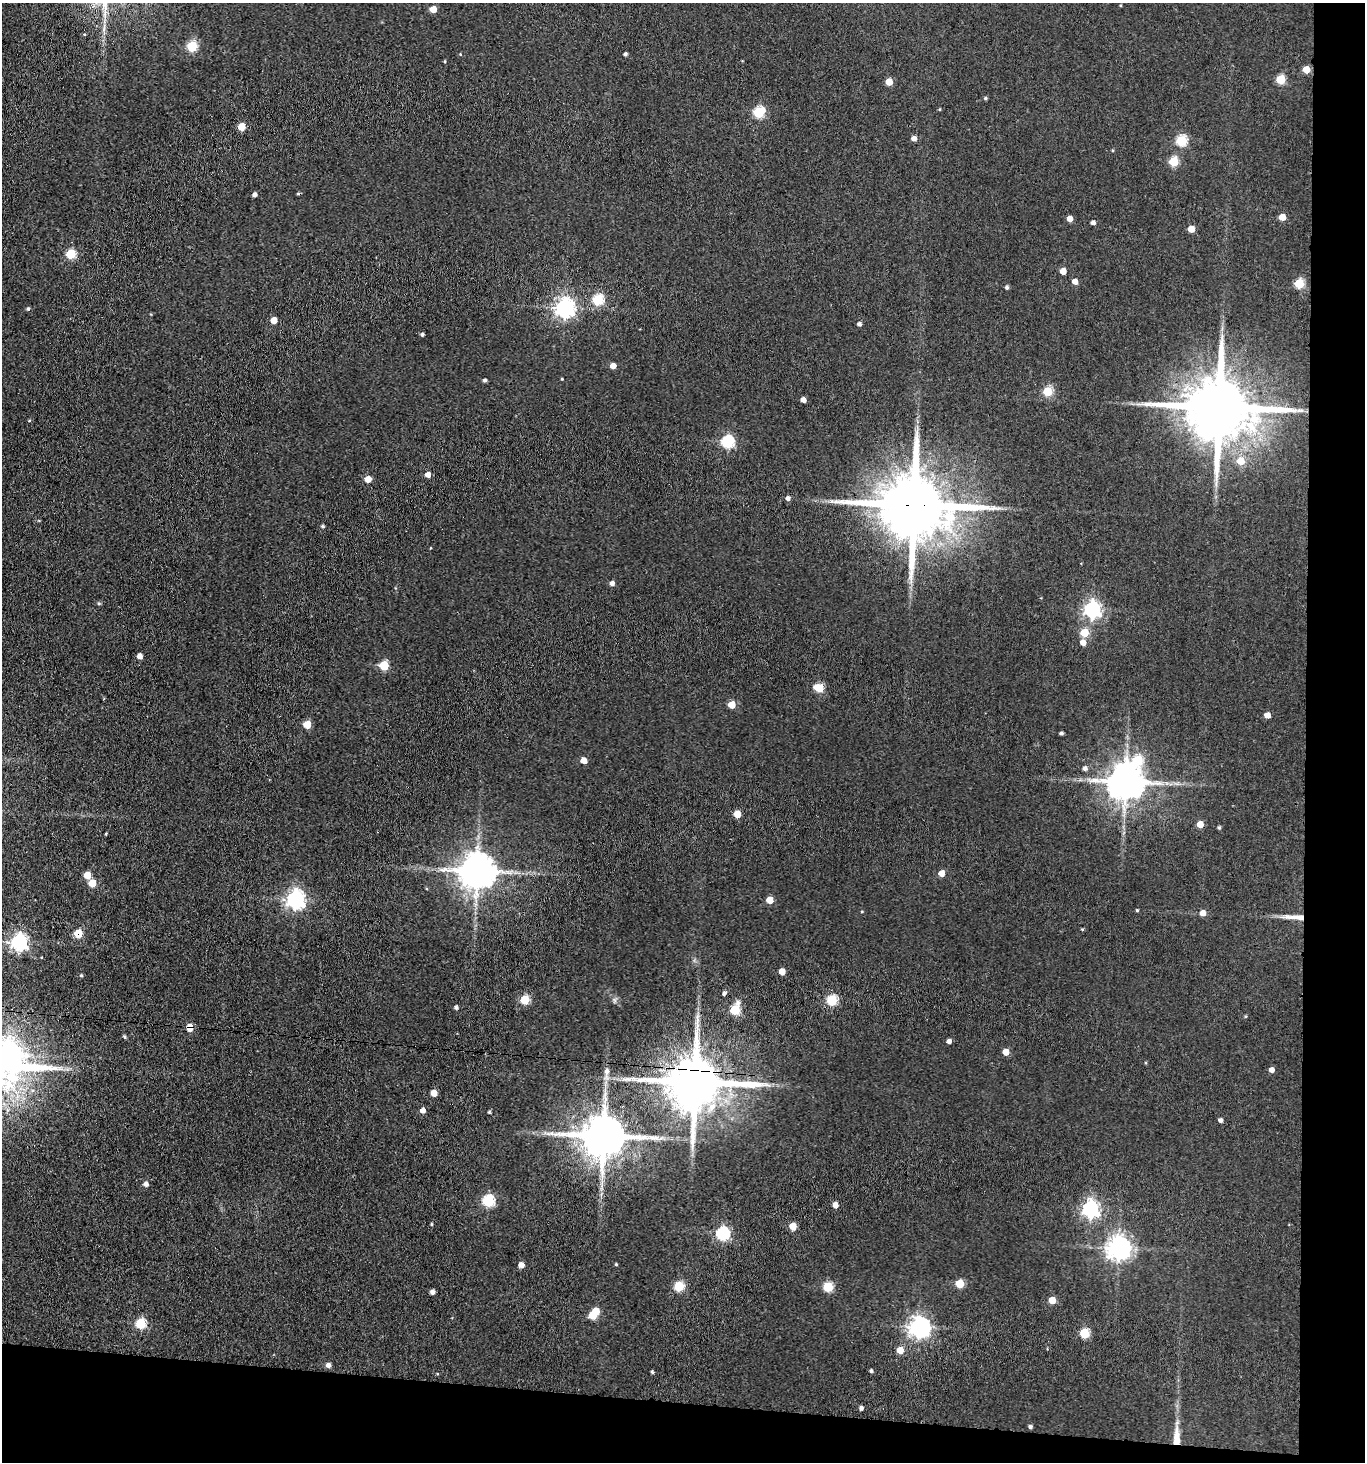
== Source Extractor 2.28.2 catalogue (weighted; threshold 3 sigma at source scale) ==
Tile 9 of 3 x 3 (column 3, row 3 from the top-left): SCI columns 2946-4308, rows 6-1465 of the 4470 x 4389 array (HDU 1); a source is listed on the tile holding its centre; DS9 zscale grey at full resolution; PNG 1367 x 1464 px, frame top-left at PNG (2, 3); no overlay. Shown black and unused: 8% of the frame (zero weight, under 3 of 4 exposures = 5% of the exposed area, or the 3 px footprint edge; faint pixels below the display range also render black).
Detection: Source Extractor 2.28.2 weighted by HDU 2 'WHT'; one run over the whole footprint, this tile lists its part. Background 0.063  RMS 0.0065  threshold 0.0292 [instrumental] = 3 sigma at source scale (4.5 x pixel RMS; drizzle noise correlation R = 1.50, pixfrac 1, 0.05/0.05 arcsec/px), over >= 5 px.
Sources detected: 130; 2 inside a brighter object's white glare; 1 cosmic-ray / hot-pixel residue — not listed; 1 inside a brighter listed object's ellipse — not listed separately; the other 126 listed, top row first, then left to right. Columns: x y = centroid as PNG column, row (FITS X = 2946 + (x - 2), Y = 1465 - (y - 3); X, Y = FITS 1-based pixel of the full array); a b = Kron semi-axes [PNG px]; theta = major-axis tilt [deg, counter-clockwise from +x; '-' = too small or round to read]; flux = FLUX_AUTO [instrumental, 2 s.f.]
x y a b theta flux
433 9 5 5 - 9.1
192 46 5 5 - 43
460 54 4 2 - 0.42
625 54 4 3 - 1.5
445 61 4 3 - 0.63
1306 69 5 5 - 14
1281 79 5 5 - 29
889 82 5 5 - 12
985 98 4 4 - 0.97
940 109 4 3 - 0.5
759 112 5 5 - 55
241 127 5 5 - 16
914 138 5 4 - 3.3
1181 141 5 5 - 52
1173 162 5 5 - 34
254 195 4 4 - 1.9
1282 217 4 4 - 10
1069 218 4 4 - 5.6
1093 223 4 3 - 2.3
1191 229 5 5 - 9.6
71 254 5 5 - 37
1063 271 5 4 - 8.1
1075 281 5 4 - 4.8
1299 284 5 5 - 36
1007 287 4 4 - 1.4
598 300 5 5 - 52
565 308 7 7 - 310
28 309 5 4 - 0.96
274 320 5 5 - 8.9
859 324 4 4 - 1.8
422 334 4 4 - 1.2
613 366 5 4 - 6.3
562 379 4 3 - 0.51
485 380 4 4 - 1.4
1048 391 5 5 - 29
803 400 4 4 - 4.6
1220 407 19 16 0 6300
29 420 4 4 - 0.59
728 442 6 6 - 76
1241 461 5 5 - 14
428 475 4 4 - 5.1
368 479 5 4 - 8.2
788 498 5 4 - 2.1
915 505 20 17 -7 6800
322 526 4 4 - 1.1
612 583 5 4 - 2.8
99 603 5 3 - 0.75
1092 609 6 6 - 220
1084 633 5 5 - 21
1083 642 6 5 - 4.3
140 656 5 4 - 4.2
384 665 5 5 - 29
819 688 6 5 - 24
732 705 5 5 - 14
1267 715 5 4 - 5.8
307 724 5 5 - 15
1061 733 4 3 - 1.3
584 760 5 5 - 6.4
1085 768 5 5 - 2
1126 782 10 9 - 1800
737 814 5 5 - 13
1200 824 5 5 - 9.7
1219 827 4 3 - 1.1
106 834 3 2 - 0.57
477 871 10 9 - 1700
941 873 5 4 - 7.8
87 875 5 5 - 10
92 883 5 5 - 14
295 900 7 7 - 270
770 900 5 5 - 8.5
1137 910 3 3 - 0.67
862 911 4 3 - 0.49
1203 913 5 5 - 5.2
1295 917 32 6 -2 8.1
1082 929 4 4 - 0.66
78 933 6 6 - 15
19 943 7 6 - 210
782 972 5 4 - 7.8
81 975 5 4 - 0.73
724 993 7 5 62 1.3
525 1000 5 5 - 30
614 1000 7 4 -89 1.3
832 1000 5 5 - 52
456 1007 4 3 - 1.6
735 1010 6 5 - 44
1245 1016 5 3 - 0.63
190 1027 6 5 - 8.8
124 1037 5 4 - 0.95
949 1041 4 4 - 2.3
1006 1052 5 5 - 8
9 1054 13 9 -53 540
1271 1070 5 5 - 3.5
607 1071 7 6 - 2.5
695 1082 17 14 -1 4600
434 1093 5 4 - 9.3
712 1107 17 10 52 9.1
423 1110 5 5 - 3.9
489 1112 3 3 - 0.83
1220 1120 5 4 - 2
604 1136 13 11 -2 2900
146 1184 5 5 - 2.8
488 1201 6 6 - 71
835 1205 5 4 - 5.8
1090 1209 7 6 - 220
431 1224 3 3 - 0.61
793 1226 5 5 - 15
723 1233 6 6 - 110
1119 1248 7 7 - 540
616 1264 4 3 - 0.62
521 1265 5 4 - 5.2
960 1284 5 5 - 21
679 1286 5 5 - 40
828 1287 5 5 - 38
432 1292 4 4 - 2.6
1052 1300 5 5 - 11
593 1315 5 5 - 17
141 1324 6 5 - 45
919 1327 7 7 - 370
1084 1333 5 5 - 36
900 1350 5 5 - 10
328 1365 5 5 - 3
871 1371 4 4 - 1.1
652 1372 3 3 - 0.91
861 1408 4 4 - 1.6
1030 1427 4 3 - 1.4
1177 1437 19 8 -89 8.5
Overlapping masked pixels (flux is a lower limit): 6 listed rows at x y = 1220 407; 915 505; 1295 917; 78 933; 190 1027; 695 1082
Isophote crosses this tile's border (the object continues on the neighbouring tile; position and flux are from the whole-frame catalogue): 1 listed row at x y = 9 1054